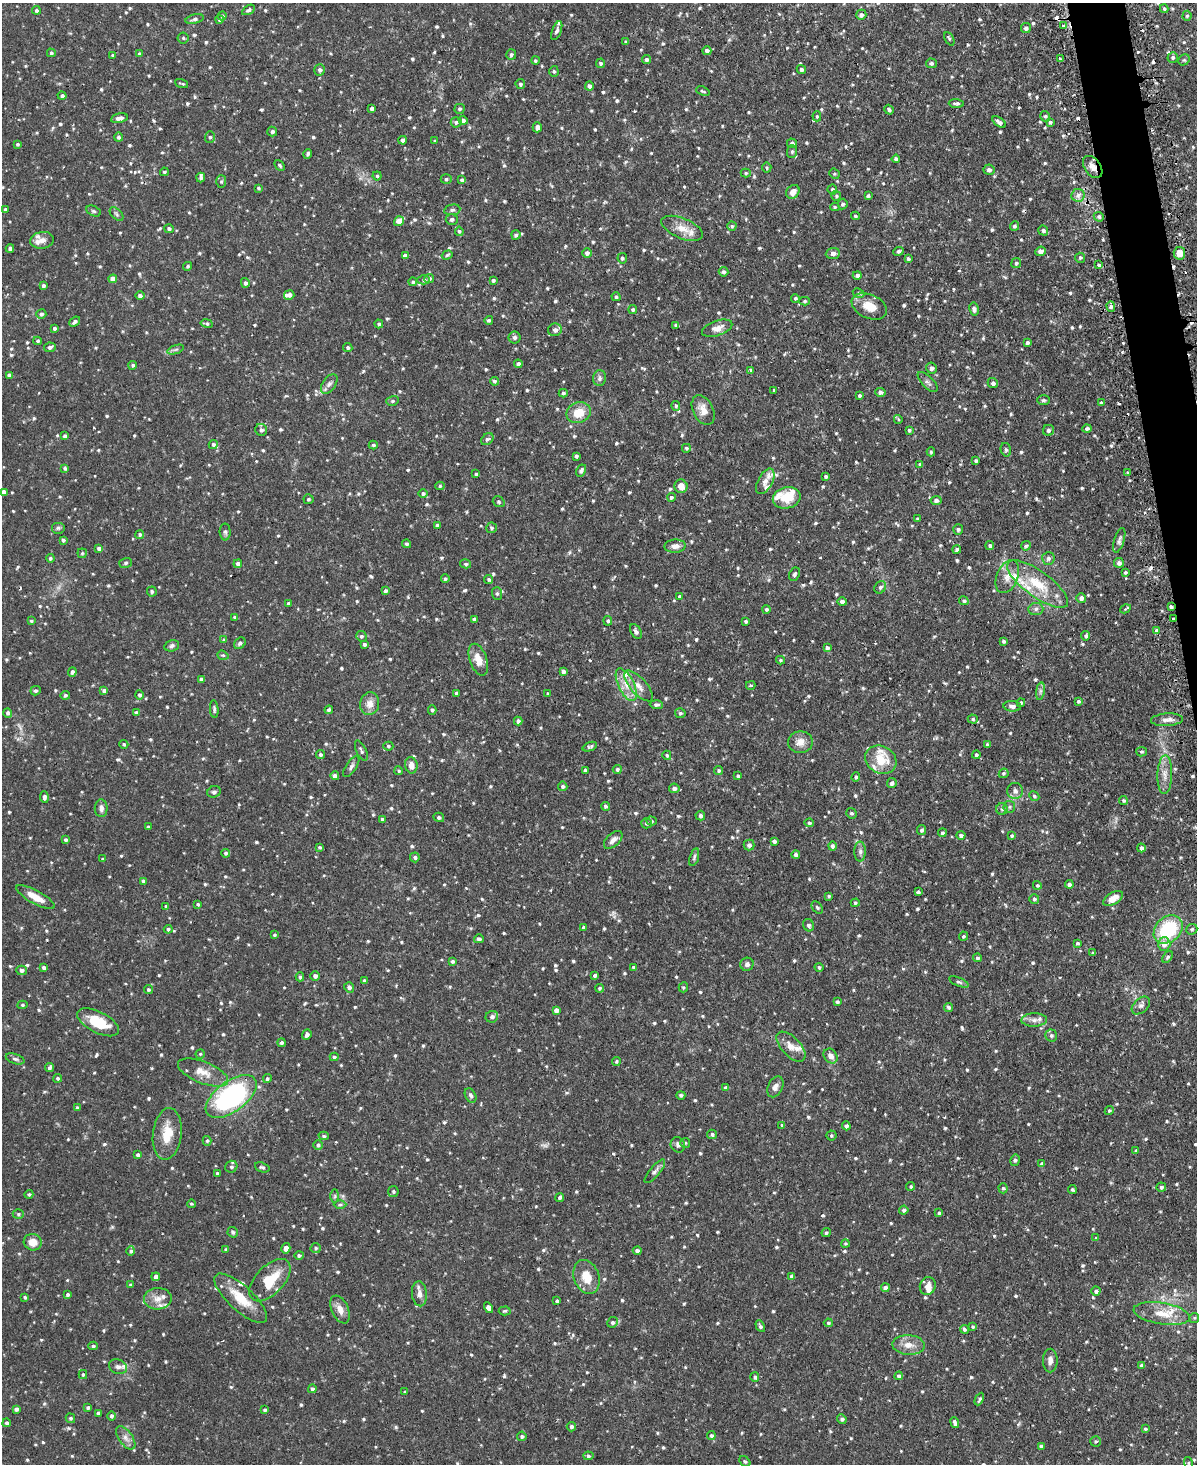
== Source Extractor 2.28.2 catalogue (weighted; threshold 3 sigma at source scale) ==
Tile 6 of 4 x 3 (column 2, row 2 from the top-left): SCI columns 1225-2419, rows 1618-3079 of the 4838 x 4810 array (HDU 1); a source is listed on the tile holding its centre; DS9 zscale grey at full resolution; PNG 1199 x 1466 px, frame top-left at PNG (2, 3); each listed source drawn as its Kron ellipse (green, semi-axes under 4 px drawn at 4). Shown black and unused: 2% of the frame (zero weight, under 2 of 3 exposures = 4% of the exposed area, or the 3 px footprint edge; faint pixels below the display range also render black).
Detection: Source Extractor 2.28.2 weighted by HDU 2 'WHT'; one run over the whole footprint, this tile lists its part. Background 0.0943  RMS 0.0055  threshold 0.0249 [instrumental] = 3 sigma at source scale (4.5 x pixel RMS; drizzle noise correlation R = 1.50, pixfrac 1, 0.05/0.05 arcsec/px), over >= 5 px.
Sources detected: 1034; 1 too faint to see at this stretch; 11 cosmic-ray / hot-pixel residue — neither listed nor drawn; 26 inside a brighter listed object's ellipse — not listed separately; of the other 996, all 500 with FLUX_AUTO >= 0.775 (the completeness limit of this list) listed and drawn (496 fainter detections not listed), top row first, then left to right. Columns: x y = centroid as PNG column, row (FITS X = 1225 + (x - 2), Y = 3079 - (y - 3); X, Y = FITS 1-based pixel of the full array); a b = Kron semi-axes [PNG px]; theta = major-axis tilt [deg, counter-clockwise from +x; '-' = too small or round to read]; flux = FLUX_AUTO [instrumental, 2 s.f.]
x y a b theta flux
1164 9 4 4 - 0.87
36 10 4 4 - 1.1
248 10 7 4 31 1.2
861 15 5 5 - 1.8
222 16 4 4 - 0.87
1187 16 5 4 - 0.82
194 19 9 4 14 1.3
219 20 4 4 - 1.1
1063 26 3 3 - 1.6
1026 28 5 5 - 1.7
557 31 10 4 69 1.4
183 38 5 5 - 1
949 39 7 4 -63 0.8
626 42 3 3 - 0.79
707 51 4 4 - 2
51 53 4 4 - 1
139 54 4 4 - 0.99
113 55 4 4 - 0.83
511 55 5 5 - 1.3
1173 57 5 5 - 1.2
1060 59 3 3 - 0.81
646 60 4 4 - 1.2
1184 60 6 5 - 0.9
535 61 4 4 - 0.81
601 63 4 4 - 1.1
931 63 5 4 - 1.1
801 69 5 4 - 1.3
320 70 5 5 - 1.6
554 71 5 4 - 0.89
182 83 7 2 -19 0.8
520 84 5 4 - 0.95
589 86 5 4 - 1.5
703 91 7 3 -20 0.8
62 96 4 4 - 1.3
956 103 7 3 -3 1.2
372 108 4 3 - 1.5
459 109 5 5 - 1
889 110 5 3 - 1.1
817 116 5 4 - 0.85
1045 116 5 4 - 0.87
119 118 8 5 11 2.9
463 120 5 4 - 1.7
456 122 5 5 - 1.4
999 122 8 4 -36 1.8
1050 122 4 3 - 0.96
537 127 5 4 - 2.7
272 131 5 5 - 1.3
119 137 4 4 - 1.2
210 137 6 5 - 1
403 140 4 4 - 1.7
435 141 3 3 - 0.78
792 143 5 4 - 1.4
17 144 4 4 - 0.96
792 151 6 5 - 1.2
308 154 5 3 - 0.93
896 159 4 4 - 1.5
280 165 6 4 -46 0.87
1093 167 12 8 -55 3.7
767 168 5 4 - 0.8
989 170 5 5 - 1.8
164 172 4 3 - 0.82
746 173 5 4 - 0.78
834 174 5 4 - 0.88
377 176 4 4 - 0.79
201 178 5 4 - 1.1
446 179 5 4 - 0.98
462 180 4 3 - 1.2
221 182 6 5 - 0.91
258 188 4 3 - 0.82
832 189 5 5 - 1.1
793 192 7 6 - 3.9
1078 195 7 6 - 2.1
836 196 5 5 - 0.92
868 196 4 3 - 0.86
843 204 5 5 - 1.2
835 207 4 4 - 0.8
5 209 3 3 - 0.93
452 210 8 5 9 1.1
94 211 7 5 -27 0.94
116 214 8 5 -45 1.2
855 216 4 4 - 0.92
1099 217 5 4 - 1.2
452 219 6 5 - 1.5
399 221 5 4 - 4.8
732 226 4 4 - 0.85
1015 226 5 4 - 1.1
682 228 22 10 -23 7.1
169 229 4 4 - 1.4
459 231 4 4 - 0.86
1043 231 5 4 - 1.2
516 235 5 4 - 1.4
42 240 12 8 8 3.1
10 248 4 4 - 1.4
899 251 5 4 - 1.3
1040 251 5 4 - 2.6
587 253 4 4 - 1.9
833 253 7 5 6 1.8
1179 253 6 6 - 4.7
447 255 6 4 19 0.86
405 256 4 4 - 2.5
622 258 5 4 - 1.2
1080 258 5 5 - 0.9
908 259 4 3 - 1
1016 263 5 5 - 0.91
1099 265 4 4 - 0.86
188 266 4 4 - 0.88
724 272 5 4 - 1.2
857 275 4 4 - 1.5
113 279 4 4 - 4.5
429 279 5 4 - 1.3
424 280 6 4 0 1.2
493 280 4 4 - 1
413 282 4 4 - 1
245 283 5 4 - 1.3
43 285 4 4 - 1.3
858 293 6 4 -27 0.91
140 295 5 4 - 1.5
289 295 5 5 - 2.1
616 297 4 4 - 0.98
795 298 4 4 - 0.83
804 301 5 4 - 0.82
869 306 18 12 -23 9
1111 306 5 4 - 1.2
633 309 4 4 - 0.95
974 309 7 4 -80 1.9
41 314 5 4 - 1.3
489 320 4 4 - 0.89
75 322 6 4 40 1.5
207 323 6 4 -11 0.94
379 324 4 4 - 0.99
676 325 4 3 - 1.2
54 328 4 4 - 1.2
717 328 16 7 19 3.9
555 330 7 6 - 2.8
514 337 6 6 - 1.5
38 341 4 3 - 0.93
1027 342 3 3 - 1.2
50 347 5 5 - 1.7
348 347 5 4 - 1.1
176 349 9 3 19 1.1
518 364 4 4 - 1.4
133 365 4 4 - 1.1
931 368 5 5 - 1.9
751 370 4 3 - 1.1
9 375 4 4 - 1.9
600 378 8 6 87 1.8
494 381 4 4 - 1.1
928 382 13 5 -45 1.9
993 383 5 5 - 1.3
329 384 11 6 54 2.2
774 391 3 2 - 0.81
880 392 5 4 - 1.7
563 393 4 3 - 0.96
859 396 3 3 - 0.93
1044 400 6 5 - 0.96
392 401 6 5 - 0.97
1101 403 4 3 - 1.1
676 406 5 4 - 0.84
703 410 16 10 -65 5.4
579 413 12 10 23 8.8
898 419 4 3 - 0.85
1087 428 4 4 - 1.2
261 430 6 5 - 1.6
909 430 3 3 - 0.89
1048 430 6 5 - 1.5
65 436 4 4 - 1.3
487 439 7 5 41 1.3
213 444 4 4 - 1.2
373 445 4 3 - 0.9
686 448 4 4 - 0.91
1006 450 7 5 -75 1.1
931 452 4 4 - 0.79
576 456 3 3 - 0.99
975 461 4 3 - 1
920 464 3 3 - 0.81
65 468 4 3 - 1
581 471 6 4 62 1.5
1127 472 3 3 - 1.1
476 474 3 3 - 0.82
826 476 3 3 - 0.98
765 481 14 7 61 3.1
440 486 4 4 - 0.8
681 486 7 6 - 4.2
3 492 4 4 - 1.9
423 494 4 4 - 1.1
671 497 4 4 - 1.1
787 498 14 10 12 12
308 499 5 5 - 0.95
936 500 5 4 - 1.9
499 502 6 5 - 0.86
918 519 3 3 - 0.78
437 525 4 3 - 1.3
58 528 7 6 - 1.1
491 528 5 5 - 0.96
958 530 5 5 - 1.2
225 532 8 5 -88 1.3
140 534 4 4 - 1
63 540 4 3 - 1.1
1119 540 13 5 73 1.6
407 544 4 4 - 1.1
990 545 4 4 - 1.1
675 546 10 6 2 3.3
1026 546 5 4 - 0.83
99 548 4 3 - 1.9
957 549 4 4 - 1.1
82 553 4 4 - 0.84
50 558 4 4 - 0.95
1048 558 6 6 - 1.5
125 563 6 5 - 0.97
1119 563 5 4 - 1.9
238 564 4 4 - 1.8
466 564 5 4 - 0.98
1125 572 3 3 - 0.84
794 574 7 5 63 1.3
1007 576 17 10 67 5.9
445 579 4 4 - 1
489 579 4 4 - 1
1038 584 36 13 -36 19
880 587 6 5 - 1.2
152 591 5 4 - 1.1
386 591 4 4 - 1.1
497 593 6 5 - 1.3
680 596 3 3 - 1.8
1081 598 5 4 - 2.1
964 601 5 4 - 0.97
842 602 4 4 - 1.7
288 603 3 3 - 0.98
1171 607 3 3 - 0.99
766 609 4 4 - 1
1036 609 7 6 - 1.6
1125 609 5 3 - 0.97
235 617 3 3 - 0.93
474 619 4 4 - 1.3
1173 619 3 3 - 2.2
31 621 4 3 - 0.88
608 621 5 4 - 1.1
746 621 3 3 - 0.96
636 631 8 5 -60 1.5
1157 631 3 3 - 2.9
361 636 5 5 - 1.1
1086 636 4 4 - 1.1
224 640 4 3 - 0.81
1004 641 3 3 - 0.97
240 643 6 5 - 1.2
364 644 4 3 - 1
172 646 7 5 15 1.4
827 648 4 4 - 1.5
223 655 6 4 -19 0.8
478 660 16 8 -71 6.6
780 660 4 3 - 0.79
563 671 4 3 - 1.8
72 672 5 4 - 1.6
201 679 4 3 - 1.8
626 685 18 8 -64 6.9
751 685 5 3 - 0.83
639 686 19 8 -48 5.1
35 691 5 4 - 1.1
104 691 4 4 - 1.9
1040 691 9 4 82 1.4
456 693 3 3 - 1.1
548 694 3 3 - 0.94
65 695 4 4 - 0.97
139 695 4 4 - 1.2
1078 701 4 3 - 0.91
1021 703 4 3 - 0.83
370 704 11 9 77 4.7
656 705 6 4 -2 1.4
1012 706 9 5 -5 2.4
214 709 9 4 -85 1.1
329 710 4 4 - 1.5
432 710 4 4 - 1.1
136 712 4 4 - 0.99
8 713 5 4 - 1.4
680 713 5 5 - 1
973 719 5 4 - 0.91
1167 720 16 6 3 3.3
518 721 4 4 - 1.8
800 742 12 10 9 4.9
124 744 4 4 - 0.92
987 745 4 3 - 1.3
388 746 5 4 - 0.88
590 747 7 4 21 1.1
361 751 11 5 -65 1.3
1142 752 5 4 - 0.83
320 755 4 4 - 1.2
667 755 4 4 - 0.95
976 755 4 4 - 1.1
881 760 16 13 -29 14
411 765 8 6 -78 4
351 767 12 5 56 1.7
617 769 4 4 - 1.1
585 770 4 3 - 0.82
719 770 4 4 - 1
399 771 4 4 - 0.84
1004 773 5 4 - 0.9
1165 775 19 7 88 4.9
335 776 4 4 - 2.1
738 776 4 3 - 1.1
856 777 4 4 - 1.1
892 783 5 5 - 1.8
563 786 5 4 - 1.1
674 788 5 5 - 1.7
1015 791 8 8 - 2.6
214 792 7 5 22 1.3
1034 796 5 4 - 1.1
44 797 6 4 -84 1.5
1123 800 4 4 - 0.98
605 806 5 4 - 1
1009 807 6 5 - 1.1
101 808 9 6 -89 2.4
1002 809 6 5 - 1.1
851 813 5 5 - 1
700 816 5 4 - 1.4
439 817 5 4 - 1.5
382 819 4 4 - 1.3
652 821 5 4 - 0.97
646 823 5 5 - 1.2
809 823 5 4 - 1
148 827 4 3 - 1.3
921 830 5 4 - 1.1
942 833 4 4 - 1.1
961 835 4 4 - 1.7
1012 836 4 3 - 0.91
66 840 4 4 - 1.2
613 840 11 6 43 3.1
774 841 4 3 - 1.6
749 845 5 5 - 1.8
832 846 4 4 - 1.4
320 847 4 4 - 0.83
1141 848 4 4 - 2
860 851 10 6 90 1.8
226 853 4 4 - 1.1
796 854 4 4 - 1.6
415 857 5 5 - 1.2
694 857 9 4 73 1.1
103 859 4 3 - 0.85
143 881 4 4 - 1.3
1069 884 4 4 - 1.6
1037 885 4 4 - 0.84
918 892 4 3 - 1.1
829 896 4 3 - 0.82
36 897 21 6 -29 7.3
1034 899 5 4 - 1.1
1113 899 11 6 31 5.9
855 903 4 4 - 0.89
198 904 4 3 - 0.8
166 906 3 3 - 1.1
817 907 7 4 -51 0.91
809 925 6 5 - 1.4
583 927 3 3 - 1
168 929 4 4 - 0.91
1168 929 16 12 44 35
1192 929 6 5 - 0.95
274 935 3 3 - 0.78
963 936 4 4 - 0.95
479 939 5 4 - 1.3
1077 943 3 3 - 0.94
1164 944 7 6 - 4.5
1093 953 3 3 - 0.79
1168 957 6 4 53 1
977 958 4 4 - 1
452 961 3 3 - 1.1
747 964 7 6 - 1.9
634 967 4 4 - 1.1
819 967 4 4 - 1
43 968 4 3 - 1.3
22 970 5 5 - 1.8
595 975 4 4 - 1.1
315 976 5 5 - 2
300 977 4 4 - 1.1
364 981 4 3 - 1.1
959 982 10 4 -23 1.1
349 987 5 5 - 1.8
683 987 5 4 - 0.81
600 988 4 4 - 0.95
148 990 4 4 - 0.86
837 1002 3 3 - 1.1
22 1005 5 4 - 0.85
1141 1005 11 7 42 2.2
949 1007 5 4 - 1.2
556 1010 4 4 - 2.7
492 1017 6 6 - 1.9
1034 1020 13 6 1 3
98 1022 23 10 -27 16
307 1035 5 4 - 1.6
1051 1035 6 6 - 1.4
281 1043 4 4 - 1.1
791 1047 18 9 -47 5.1
200 1054 4 4 - 0.79
831 1056 8 6 -49 3.2
334 1057 4 4 - 0.9
15 1059 10 5 -18 1.4
616 1061 4 4 - 0.87
50 1068 4 4 - 1.2
203 1072 27 10 -21 7.6
58 1078 4 4 - 1
267 1079 4 4 - 1
775 1087 11 7 64 2.6
726 1088 4 4 - 2
471 1095 8 5 -64 1.4
681 1095 4 4 - 1.1
231 1096 29 15 36 95
77 1108 3 3 - 0.99
1109 1111 5 4 - 0.82
782 1125 4 3 - 0.91
846 1126 4 4 - 1.5
167 1134 26 14 83 12
712 1134 5 4 - 1.2
324 1136 5 4 - 1
831 1136 5 5 - 0.9
207 1141 5 4 - 0.93
685 1143 5 5 - 0.87
318 1145 5 5 - 1.2
678 1145 8 7 - 1.8
1136 1151 4 3 - 0.79
138 1155 4 3 - 1.3
1015 1160 6 4 77 1.1
1042 1163 4 4 - 1
231 1167 6 5 - 1.3
262 1167 7 4 -19 1.1
655 1171 15 5 50 2
217 1173 4 3 - 0.78
911 1186 4 4 - 0.9
1161 1187 5 4 - 1.1
1003 1188 5 4 - 0.87
1072 1189 4 4 - 0.88
393 1191 5 5 - 1
29 1194 4 4 - 0.95
335 1196 7 4 89 0.99
560 1197 4 3 - 1.2
191 1204 4 3 - 0.79
340 1205 6 4 1 0.92
904 1210 4 4 - 1.3
939 1213 4 4 - 0.91
18 1214 5 5 - 0.9
233 1232 5 5 - 0.98
826 1233 5 4 - 0.95
1096 1238 4 3 - 0.87
33 1242 9 8 - 5.6
845 1244 4 4 - 0.84
286 1248 5 4 - 3.2
316 1248 5 5 - 0.95
226 1250 4 4 - 0.83
131 1251 5 4 - 1.2
637 1251 4 4 - 1.4
299 1255 5 4 - 1.1
792 1276 4 4 - 1.5
156 1277 4 4 - 2.5
587 1277 17 12 -72 9.7
270 1280 26 14 46 15
130 1285 4 3 - 0.85
928 1286 9 8 - 4
885 1288 4 4 - 1.6
1096 1291 4 4 - 1.9
68 1294 4 3 - 1.1
419 1294 12 7 -85 3
25 1297 4 3 - 0.93
241 1298 34 12 -43 14
158 1299 14 11 2 5.1
557 1301 3 3 - 1.2
488 1308 6 4 -58 2.4
340 1309 15 8 -65 4.7
505 1311 6 4 4 0.84
1162 1314 28 10 -9 11
1194 1318 5 5 - 0.78
612 1322 5 5 - 1.3
828 1323 4 4 - 1
760 1326 6 4 -62 1.2
973 1327 4 4 - 0.8
964 1329 4 4 - 1.1
908 1345 16 9 -3 5.6
93 1346 5 4 - 1
1050 1361 12 7 90 2.7
1141 1365 4 4 - 1.3
118 1367 9 7 -20 2.2
83 1374 4 4 - 0.81
899 1376 4 4 - 1.6
755 1377 5 4 - 1.2
312 1389 4 4 - 1.2
405 1392 3 3 - 0.78
979 1399 7 4 64 1
88 1408 4 3 - 1.2
16 1409 4 3 - 1.5
265 1410 4 4 - 1
98 1413 3 3 - 1.2
112 1416 5 4 - 1.2
70 1418 5 4 - 1
842 1419 5 4 - 1.4
7 1423 4 4 - 1.3
955 1423 5 4 - 1.7
571 1427 5 5 - 1.5
1145 1429 3 3 - 0.89
522 1436 5 4 - 1.1
711 1436 4 4 - 1.2
126 1438 13 7 -53 3.1
1096 1441 5 5 - 0.87
1041 1446 4 4 - 1.4
588 1456 5 4 - 1.2
745 1461 6 4 -46 0.92
1188 1463 6 4 -77 0.81
Overlapping masked pixels (flux is a lower limit): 4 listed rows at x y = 1093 167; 1171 607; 1173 619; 231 1096
Isophote crosses this tile's border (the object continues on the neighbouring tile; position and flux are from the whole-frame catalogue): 2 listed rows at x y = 3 492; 1188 1463